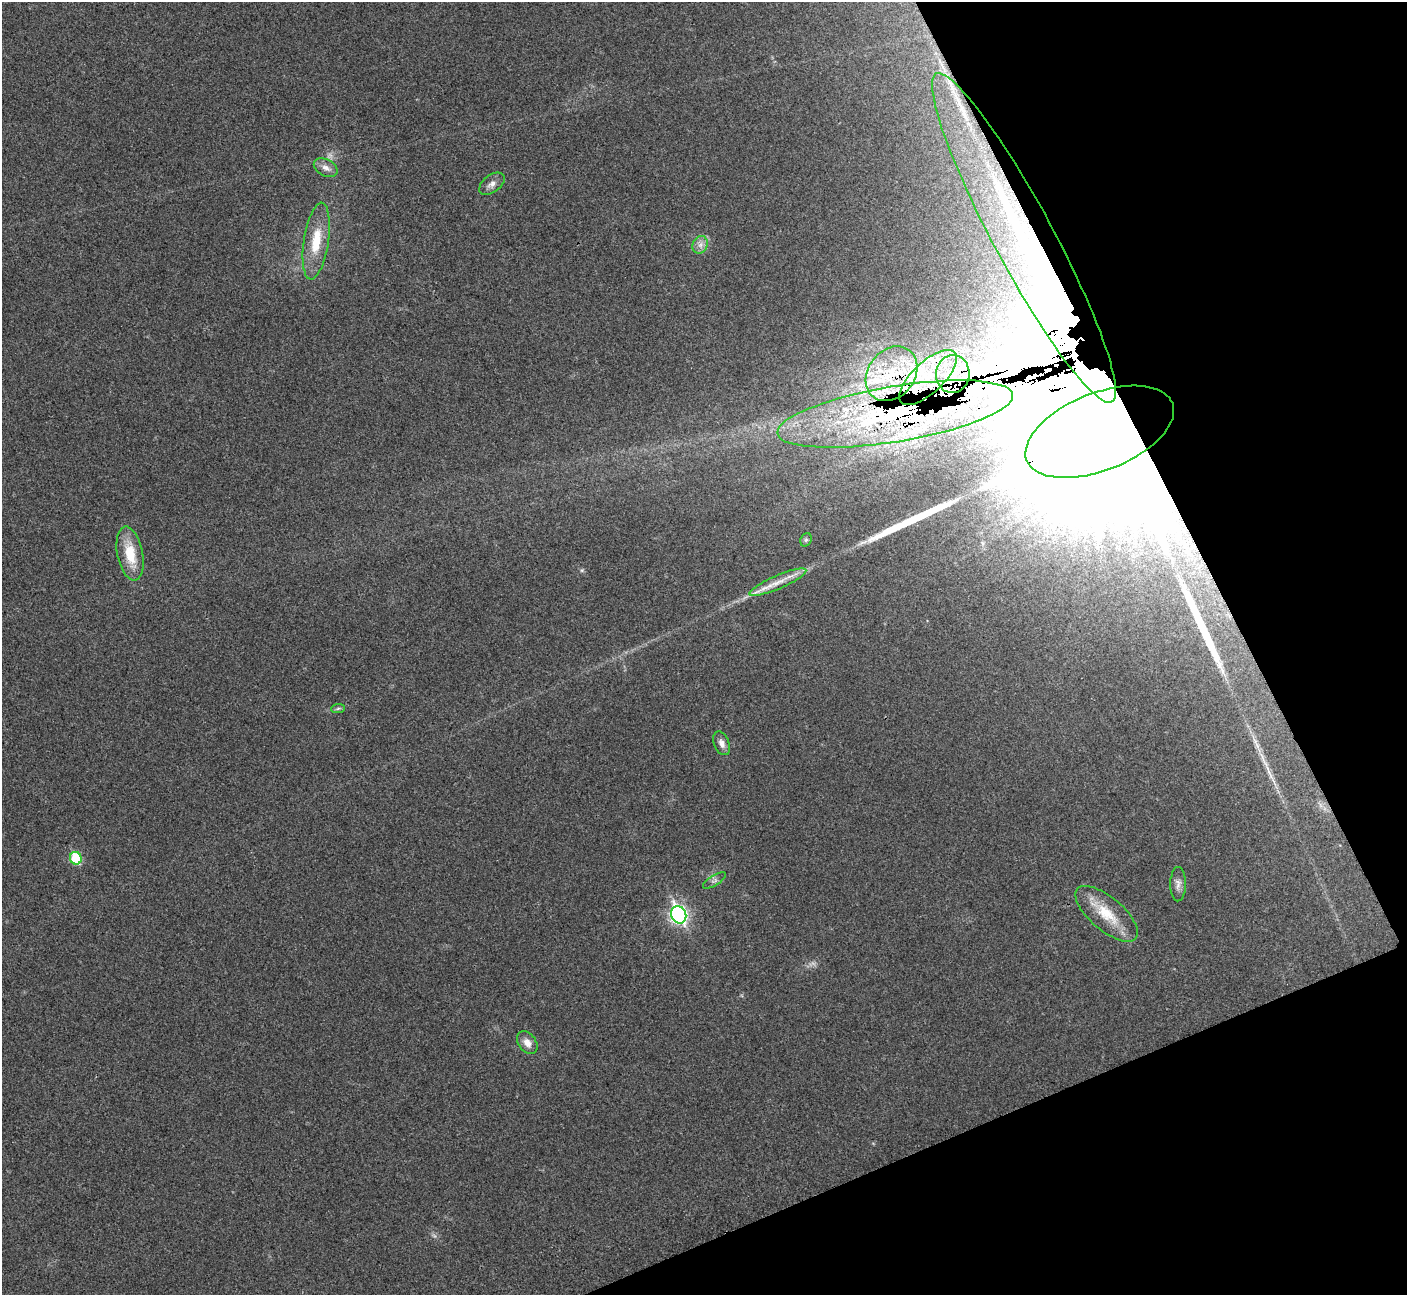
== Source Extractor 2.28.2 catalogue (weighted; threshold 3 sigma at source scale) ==
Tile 12 of 4 x 4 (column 4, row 3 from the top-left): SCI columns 4222-5626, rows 1453-2745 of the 5634 x 5622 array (HDU 1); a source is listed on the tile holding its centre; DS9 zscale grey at full resolution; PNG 1409 x 1297 px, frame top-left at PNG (2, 2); each listed source drawn as its Kron ellipse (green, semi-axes under 4 px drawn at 4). Shown black and unused: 21% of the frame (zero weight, under 3 of 4 exposures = <1% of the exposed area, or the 3 px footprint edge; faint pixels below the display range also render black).
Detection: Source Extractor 2.28.2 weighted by HDU 2 'WHT'; one run over the whole footprint, this tile lists its part. Background 0.0537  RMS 0.0067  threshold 0.0302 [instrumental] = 3 sigma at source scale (4.5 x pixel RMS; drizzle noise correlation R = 1.50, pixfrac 1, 0.05/0.05 arcsec/px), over >= 5 px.
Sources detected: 37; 2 too faint to see at this stretch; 1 inside a brighter object's white glare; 1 cosmic-ray / hot-pixel residue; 3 long thin detections or spike segments (spike, bleed or trail) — neither listed nor drawn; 9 inside a brighter listed object's ellipse — not listed separately; the other 21 listed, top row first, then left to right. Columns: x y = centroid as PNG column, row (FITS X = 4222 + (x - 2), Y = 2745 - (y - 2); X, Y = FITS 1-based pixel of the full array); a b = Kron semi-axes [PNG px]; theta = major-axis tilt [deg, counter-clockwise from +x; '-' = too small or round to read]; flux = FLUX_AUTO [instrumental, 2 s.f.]
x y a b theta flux
326 168 12 8 -28 4.4
492 184 15 8 37 4
1024 238 186 30 -62 300
316 241 39 12 82 22
700 245 9 7 63 3.6
892 374 29 23 52 39
953 374 19 16 83 22
928 377 37 15 43 41
895 414 119 28 9 230
1100 432 78 39 22 150000
806 540 7 5 68 1.4
130 554 27 12 -79 20
778 582 31 6 23 10
338 708 7 4 2 1.2
722 743 12 7 -68 3.7
76 858 6 5 - 35
714 880 13 5 32 2.2
1178 884 17 8 89 3.9
1107 914 38 16 -40 22
679 915 9 7 -67 210
527 1043 13 8 -54 5.2
Overlapping masked pixels (flux is a lower limit): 6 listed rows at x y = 1024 238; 892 374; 953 374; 928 377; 895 414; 1100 432